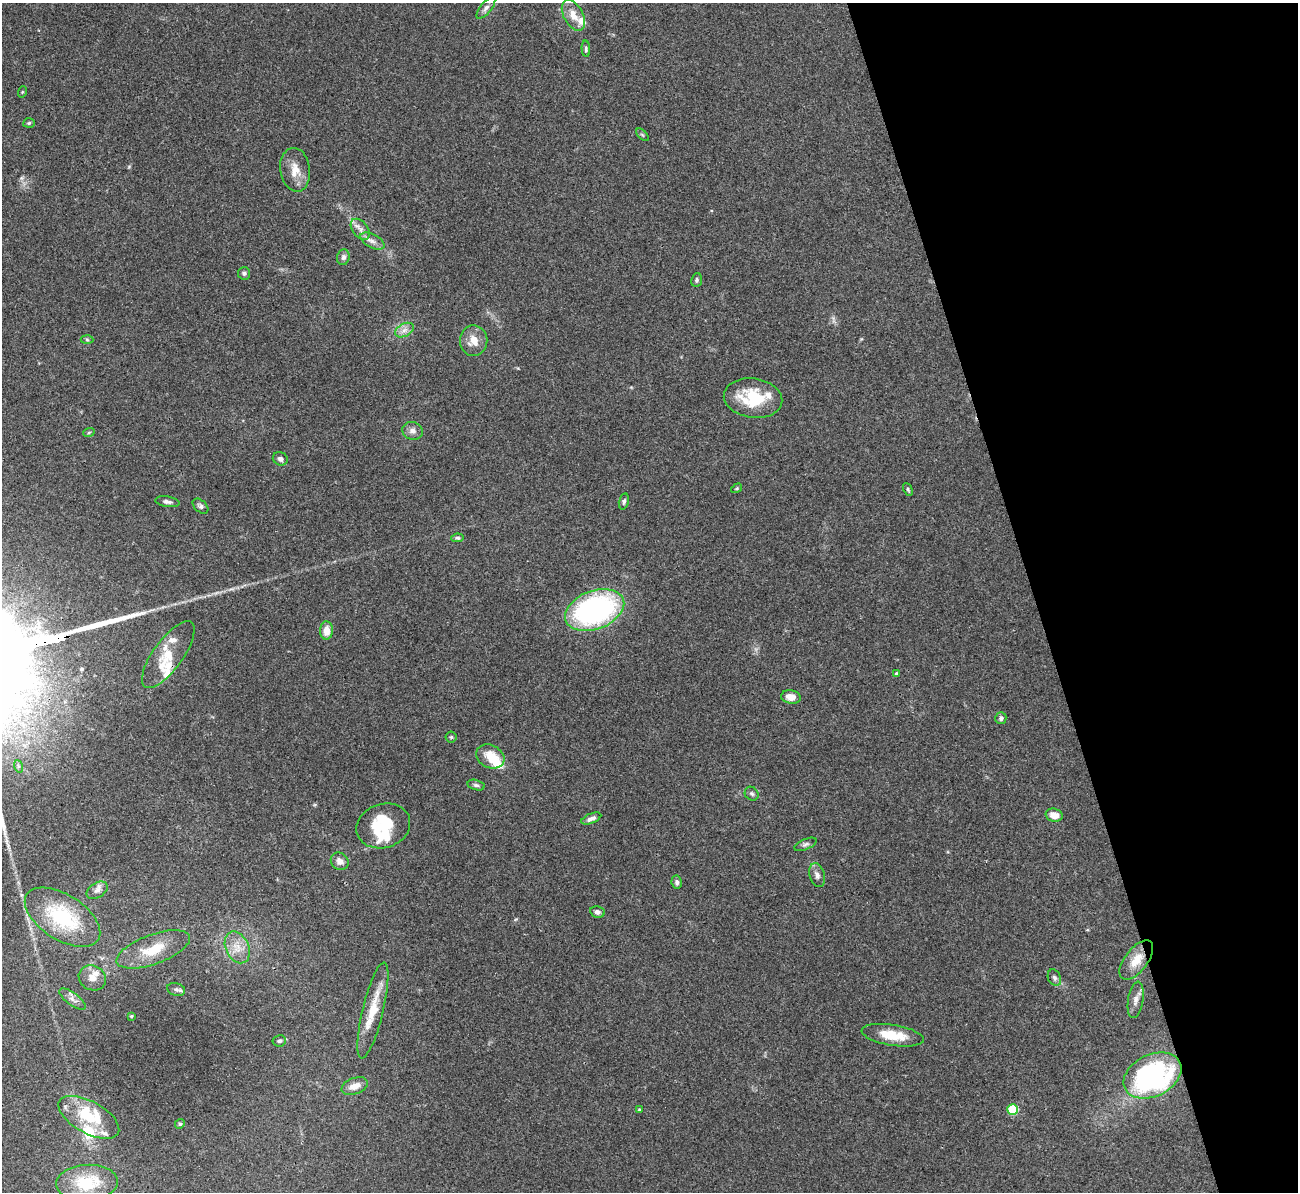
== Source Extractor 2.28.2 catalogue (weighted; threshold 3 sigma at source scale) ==
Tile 12 of 4 x 4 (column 4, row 3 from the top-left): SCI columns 3892-5187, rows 1337-2526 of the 5190 x 5175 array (HDU 1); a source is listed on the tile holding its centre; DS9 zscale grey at full resolution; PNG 1300 x 1194 px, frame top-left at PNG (2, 3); each listed source drawn as its Kron ellipse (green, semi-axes under 4 px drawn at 4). Shown black and unused: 20% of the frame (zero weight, under 3 of 4 exposures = <1% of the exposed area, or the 3 px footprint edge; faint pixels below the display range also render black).
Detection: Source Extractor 2.28.2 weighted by HDU 2 'WHT'; one run over the whole footprint, this tile lists its part. Background 0.0745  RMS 0.0058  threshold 0.0262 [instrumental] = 3 sigma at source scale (4.5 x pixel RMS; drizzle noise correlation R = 1.50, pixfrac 1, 0.05/0.05 arcsec/px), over >= 5 px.
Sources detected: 80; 2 inside a brighter object's white glare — neither listed nor drawn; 13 inside a brighter listed object's ellipse — not listed separately; the other 65 listed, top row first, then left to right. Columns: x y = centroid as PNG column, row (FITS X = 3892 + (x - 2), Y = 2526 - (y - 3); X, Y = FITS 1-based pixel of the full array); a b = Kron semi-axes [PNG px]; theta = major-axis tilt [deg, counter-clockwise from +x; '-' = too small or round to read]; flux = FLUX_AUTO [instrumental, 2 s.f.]
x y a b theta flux
486 8 13 5 51 2.3
573 15 17 9 -61 7.2
586 49 8 4 -87 1.2
22 92 6 3 71 0.57
29 123 5 4 - 0.97
642 135 8 3 -45 0.68
295 170 22 15 -81 8.6
360 229 12 7 -52 3.3
372 241 13 6 -27 3.1
343 257 8 6 74 1.9
244 273 6 6 - 1.3
697 280 7 5 82 1.1
404 330 10 6 26 3.1
87 340 6 4 -3 0.84
474 341 15 13 -88 7.8
753 398 29 19 -8 26
412 431 10 8 -19 2.8
89 432 6 3 20 0.66
280 459 8 6 -27 2.1
737 488 6 3 32 0.63
908 489 7 4 -64 0.95
624 501 8 5 77 1.3
167 502 12 5 -9 1.9
200 506 9 6 -42 1.5
457 538 6 4 7 0.95
595 610 31 19 21 120
326 631 9 6 87 6
168 655 39 15 54 16
896 674 4 4 - 1.5
791 697 10 7 -12 5.3
1001 718 6 5 - 1.6
451 737 5 5 - 0.9
490 756 15 11 -26 11
18 766 6 4 -72 1
476 785 9 5 -15 1.3
752 794 7 6 - 1.3
1054 815 9 6 -14 5.4
591 819 10 5 21 2.4
383 826 27 22 19 24
805 844 12 5 23 1.5
340 861 9 8 - 3.5
817 875 12 7 -74 2.6
677 882 6 5 - 1.4
97 890 11 7 31 2.8
597 912 7 6 - 1.8
62 917 42 22 -32 46
237 947 17 11 -65 7.6
153 949 39 15 20 18
1136 960 23 11 52 9.7
92 978 14 12 -28 5.4
1054 978 9 6 -66 1.7
176 989 9 6 -16 1.8
73 999 15 6 -37 3.1
1136 1000 18 7 81 3.6
373 1010 49 10 76 15
131 1016 4 4 - 0.58
893 1035 31 10 -9 14
279 1041 6 5 - 1.3
1152 1076 31 21 26 120
355 1086 14 8 20 5.3
1013 1109 5 5 - 34
639 1110 4 3 - 0.99
89 1117 33 16 -29 22
180 1124 5 4 - 0.83
87 1183 31 18 3 26